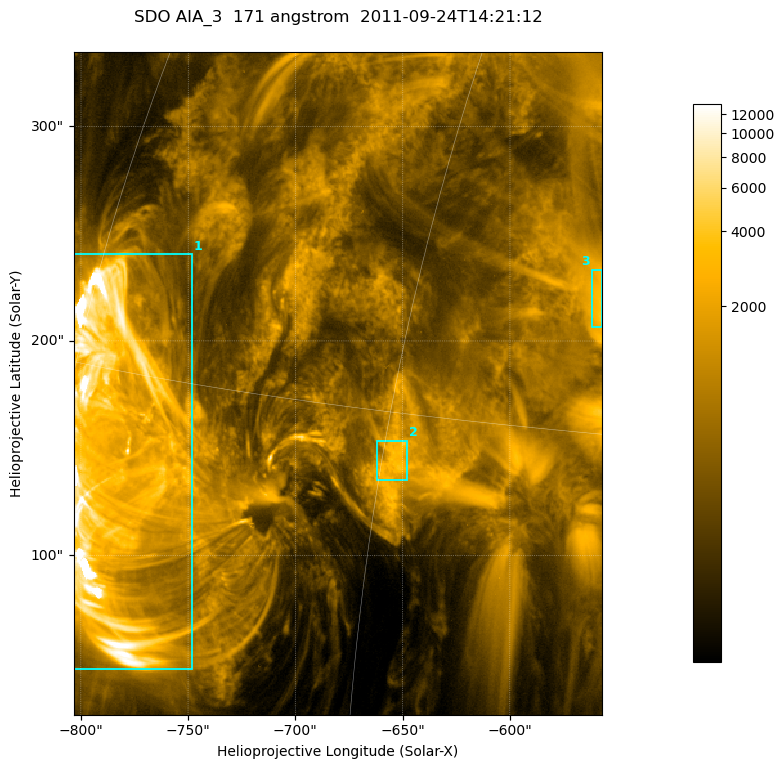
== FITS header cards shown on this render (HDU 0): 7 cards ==
TELESCOP= 'SDO     '           /
INSTRUME= 'AIA_3   '           /
WAVELNTH=                  171 /
WAVEUNIT= 'angstrom'           /
DATE-OBS= '2011-09-24T14:21:12.34' /
CTYPE1  = 'HPLN-TAN'           /
CTYPE2  = 'HPLT-TAN'           /

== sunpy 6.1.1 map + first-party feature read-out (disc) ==
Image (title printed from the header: SDO AIA_3  171 angstrom  2011-09-24T14:21:12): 411 x 515 px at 0.599 arcsec/px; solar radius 957 arcsec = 1596 px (partial field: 2.6% of the solar disc is inside the frame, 100% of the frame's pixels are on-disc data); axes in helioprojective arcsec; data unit not stated in the header (colour bar unlabelled)
Pointing: header CRPIX1/2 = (2051.64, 2049.57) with CRVAL1/2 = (0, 0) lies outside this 411 x 515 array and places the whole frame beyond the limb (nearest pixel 1.41 R_sun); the SolarSoft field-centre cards XCEN/YCEN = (-680.2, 180.2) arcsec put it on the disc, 1325 arcsec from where CRPIX/CRVAL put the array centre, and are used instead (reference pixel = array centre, CRVAL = XCEN/YCEN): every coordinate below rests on XCEN/YCEN
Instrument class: DISC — disc imager (sunpy class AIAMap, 171 A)
Bright regions (active regions / flare kernels): reference = the on-disc median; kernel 3 px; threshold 5 sigma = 2045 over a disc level ~513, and >= 1.15x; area >= 211 px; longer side >= 5 px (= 3 arcsec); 3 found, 3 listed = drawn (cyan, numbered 1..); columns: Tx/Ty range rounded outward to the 2 arcsec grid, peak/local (2 s.f.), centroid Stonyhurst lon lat
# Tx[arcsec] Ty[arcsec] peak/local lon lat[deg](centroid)
1 -804..-748 46..242 32 -57 +13
2 -662..-648 134..154 7.8 -45 +14
3 -562..-556 206..234 8.6 -38 +19